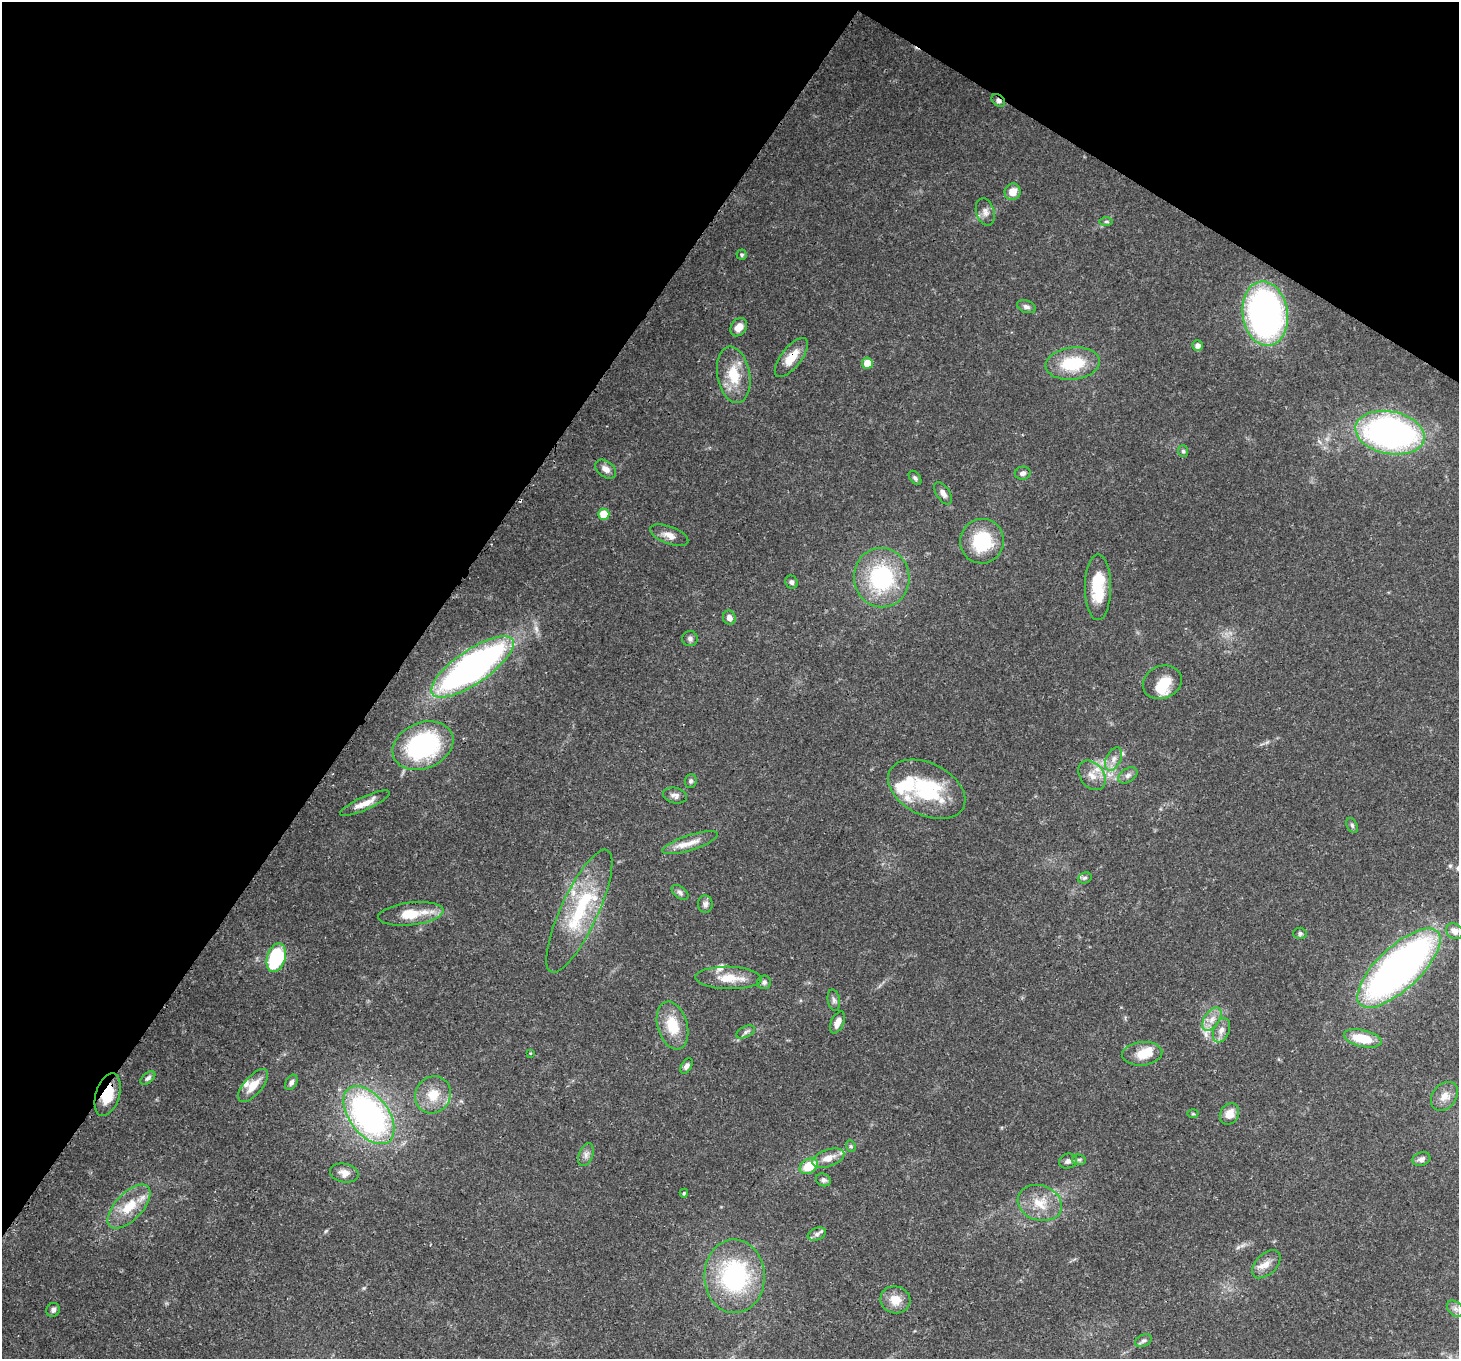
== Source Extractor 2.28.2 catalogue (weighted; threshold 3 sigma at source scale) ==
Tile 2 of 4 x 4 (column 2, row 1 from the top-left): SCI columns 1529-2985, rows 4422-5778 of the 5968 x 6059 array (HDU 1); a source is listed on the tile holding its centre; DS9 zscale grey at full resolution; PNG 1461 x 1361 px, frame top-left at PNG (2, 2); each listed source drawn as its Kron ellipse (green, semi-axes under 4 px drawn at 4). Shown black and unused: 33% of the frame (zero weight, under 3 of 4 exposures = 7% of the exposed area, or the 3 px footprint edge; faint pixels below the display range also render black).
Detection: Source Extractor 2.28.2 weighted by HDU 2 'WHT'; one run over the whole footprint, this tile lists its part. Background 0.0541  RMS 0.0029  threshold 0.0131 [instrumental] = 3 sigma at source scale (4.5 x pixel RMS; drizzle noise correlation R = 1.50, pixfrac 1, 0.0396/0.0396 arcsec/px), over >= 5 px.
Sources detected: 99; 2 inside a brighter object's white glare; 1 cosmic-ray / hot-pixel residue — neither listed nor drawn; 8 inside a brighter listed object's ellipse — not listed separately; the other 88 listed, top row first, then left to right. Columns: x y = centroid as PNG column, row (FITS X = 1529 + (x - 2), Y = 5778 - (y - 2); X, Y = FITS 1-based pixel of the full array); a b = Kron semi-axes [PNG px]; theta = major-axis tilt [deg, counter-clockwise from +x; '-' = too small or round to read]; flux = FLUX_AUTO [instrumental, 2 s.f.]
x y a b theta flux
998 100 7 5 -38 0.93
1013 192 8 7 - 3.1
985 212 14 9 -72 1.7
1106 221 6 4 0 0.48
742 255 5 5 - 0.48
1026 307 10 6 -21 0.91
1265 314 32 22 -81 100
739 327 10 7 56 2.7
1197 345 5 5 - 1.3
791 357 23 10 52 4.9
867 363 5 5 - 4.4
1073 364 27 16 6 13
734 375 28 16 -80 8.8
1390 433 35 21 -11 97
1183 451 6 5 - 0.56
606 469 12 8 -37 1.7
1023 473 8 6 13 1
915 478 8 5 -52 0.61
943 493 12 6 -56 1.5
604 514 5 5 - 5.6
669 535 20 8 -20 2.4
982 541 22 22 - 15
882 578 30 28 -83 28
791 582 7 6 - 0.76
1098 587 33 13 90 12
729 618 7 6 - 1.7
690 639 7 7 - 0.87
472 667 48 17 34 130
1162 682 20 16 23 6.7
423 746 31 23 22 42
1114 759 12 7 64 1.9
1092 775 16 11 -52 3.2
1128 775 10 6 33 1.2
691 781 7 6 - 0.69
927 789 41 26 -27 23
675 795 12 7 -12 1.3
365 803 27 6 24 3.5
1352 825 8 5 -63 0.64
690 843 29 7 18 3.8
1085 878 7 5 20 0.63
680 892 9 6 -38 0.92
705 904 8 7 - 1.1
579 911 67 18 65 22
411 914 33 11 6 8.4
1455 931 9 7 -33 1.9
1300 933 6 6 - 0.65
276 958 15 9 72 31
1399 968 53 21 43 150
728 978 33 11 -1 5.9
764 982 7 7 - 0.76
834 1000 11 6 -78 0.93
1212 1019 13 7 55 2.4
837 1022 12 6 65 2.3
672 1025 24 15 -74 8.4
1221 1030 13 7 69 1.8
746 1032 10 5 25 0.84
1363 1038 19 8 -13 9.1
530 1053 3 2 - 0.35
1142 1054 20 11 5 5.5
686 1066 8 5 59 0.99
148 1078 9 5 38 0.85
291 1082 8 5 60 0.94
253 1085 20 9 49 4.5
108 1095 22 12 73 8
433 1095 19 17 57 6.5
1444 1096 16 11 52 2.8
1193 1114 5 3 - 0.3
1229 1114 11 9 58 3.2
369 1115 33 19 -52 82
851 1146 6 4 -69 0.48
586 1155 12 7 69 1.3
828 1158 17 8 20 3.6
1421 1159 9 6 18 1.2
1079 1160 7 5 -10 0.61
1068 1161 9 7 16 1.1
809 1166 10 7 33 7.4
344 1173 14 9 -11 2.2
823 1180 8 6 -24 0.91
684 1193 4 4 - 0.36
1040 1203 22 17 -19 6.8
129 1207 27 13 46 7.7
817 1234 9 6 21 1.1
1266 1264 17 10 45 2.8
734 1276 37 30 -89 37
895 1300 15 13 -16 4.2
1455 1309 10 7 -41 1.3
53 1310 7 6 - 0.97
1143 1341 8 6 28 0.75
Overlapping masked pixels (flux is a lower limit): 3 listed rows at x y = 998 100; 791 357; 108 1095
Isophote crosses this tile's border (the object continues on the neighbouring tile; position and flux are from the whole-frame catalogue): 1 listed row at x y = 1399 968